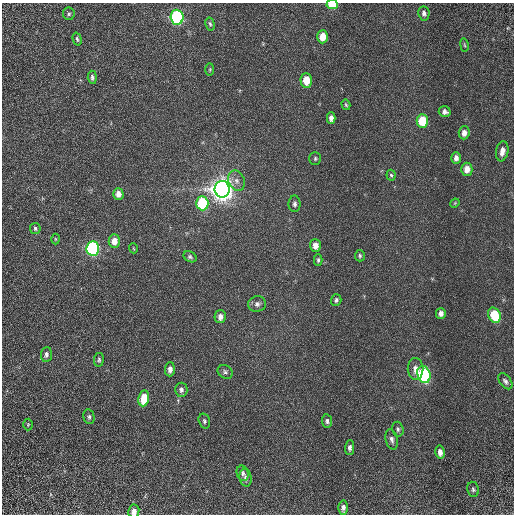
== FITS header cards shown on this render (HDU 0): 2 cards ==
NAXIS1  =                  512 / Required FITS header
NAXIS2  =                  512 / Required FITS header

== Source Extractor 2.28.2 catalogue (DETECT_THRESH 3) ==
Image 512 x 512 px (HDU 0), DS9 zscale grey, 1 PNG px = 1 image px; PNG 516 x 516 px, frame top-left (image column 1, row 512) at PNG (2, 3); each listed source drawn as its Kron ellipse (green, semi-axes under 4 px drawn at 4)
Background 1.51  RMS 0.64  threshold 1.93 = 3 sigma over >= 5 px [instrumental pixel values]
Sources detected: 63; all 63 listed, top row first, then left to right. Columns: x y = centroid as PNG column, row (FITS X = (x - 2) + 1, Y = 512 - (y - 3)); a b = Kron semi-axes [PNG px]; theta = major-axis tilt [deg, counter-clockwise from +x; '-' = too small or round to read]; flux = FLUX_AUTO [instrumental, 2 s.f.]
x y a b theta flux
332 4 6 4 -3 1600
424 13 7 5 -83 140
69 14 6 6 - 85
177 17 7 6 - 7800
210 24 7 4 -77 65
323 37 6 5 - 660
77 39 6 3 -74 71
464 45 7 3 -81 50
210 69 6 3 90 44
92 77 6 4 -86 90
306 80 7 6 - 720
346 105 5 4 - 62
445 112 6 5 - 150
331 118 6 4 89 200
422 121 7 5 -89 1600
464 133 6 5 - 250
502 151 10 6 80 290
315 158 6 6 - 85
456 158 6 4 89 200
467 169 6 6 - 400
391 175 5 4 - 69
236 181 10 8 -68 220
222 189 8 7 - 54000
118 194 6 5 - 250
202 203 7 6 - 3100
455 203 5 4 - 47
295 204 8 6 -90 130
35 228 5 5 - 91
55 239 5 3 - 46
114 241 6 5 - 400
315 246 6 5 - 370
93 248 7 6 - 9500
133 248 5 3 - 36
360 256 5 5 - 76
190 257 7 5 -29 91
318 260 6 3 89 84
336 300 6 5 - 110
257 304 9 7 9 170
441 313 5 5 - 190
494 315 8 6 -66 1800
220 317 6 5 - 240
46 354 7 5 84 140
99 360 7 5 81 83
170 369 7 5 87 230
415 369 11 8 -87 300
225 372 8 6 -35 110
424 374 9 6 -73 7000
505 381 9 5 -51 130
181 390 7 6 - 140
144 398 8 5 80 1000
89 417 7 5 -77 100
204 421 7 5 -73 90
327 421 7 5 -83 100
28 424 6 5 - 57
398 429 7 5 -74 99
392 439 10 6 -77 180
350 448 7 4 89 140
440 452 6 5 - 260
243 473 8 6 -70 120
246 478 9 6 -79 160
473 489 8 6 -80 98
343 508 7 5 -90 180
134 511 6 5 - 260
At the frame edge (FLAGS 8, measured only in part): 2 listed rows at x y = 332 4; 134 511